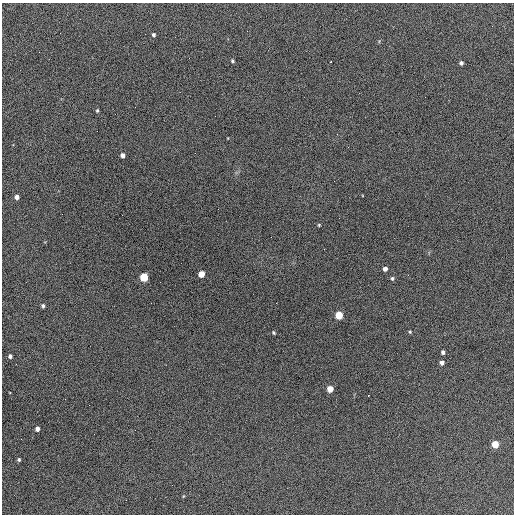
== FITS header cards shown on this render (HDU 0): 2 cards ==
NAXIS1  =                  512 / Axis length
NAXIS2  =                  512 / Axis length

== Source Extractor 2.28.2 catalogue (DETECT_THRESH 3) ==
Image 512 x 512 px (HDU 0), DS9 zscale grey, 1 PNG px = 1 image px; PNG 516 x 516 px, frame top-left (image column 1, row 512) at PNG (2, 3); no overlay
Background 703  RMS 28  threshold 84.2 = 3 sigma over >= 5 px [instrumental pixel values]
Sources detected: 29; all 29 listed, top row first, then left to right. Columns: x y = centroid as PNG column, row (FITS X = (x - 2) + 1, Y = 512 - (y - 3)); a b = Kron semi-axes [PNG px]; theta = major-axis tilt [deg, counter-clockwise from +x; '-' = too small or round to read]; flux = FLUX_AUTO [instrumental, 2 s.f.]
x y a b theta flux
247 31 2 2 - 1600
153 35 4 4 - 4000
233 61 4 4 - 2900
461 63 4 4 - 4800
97 110 5 4 - 2000
122 155 4 4 - 8500
16 197 4 4 - 8000
319 225 3 3 - 1900
324 249 2 2 - 1300
385 269 4 4 - 8300
201 274 5 4 - 34000
408 275 2 2 - 1100
144 277 5 5 - 100000
392 278 5 5 - 3300
43 306 4 3 - 3800
339 315 5 5 - 75000
410 332 4 3 - 2000
274 333 4 3 - 2200
443 352 5 4 - 4500
10 356 4 4 - 6000
442 363 5 4 - 7700
16 364 2 2 - 880
330 389 5 4 - 32000
368 396 2 2 - 1100
65 399 2 2 - 1100
89 405 2 2 - 1500
37 429 4 4 - 10000
495 444 5 4 - 49000
19 460 3 3 - 2700